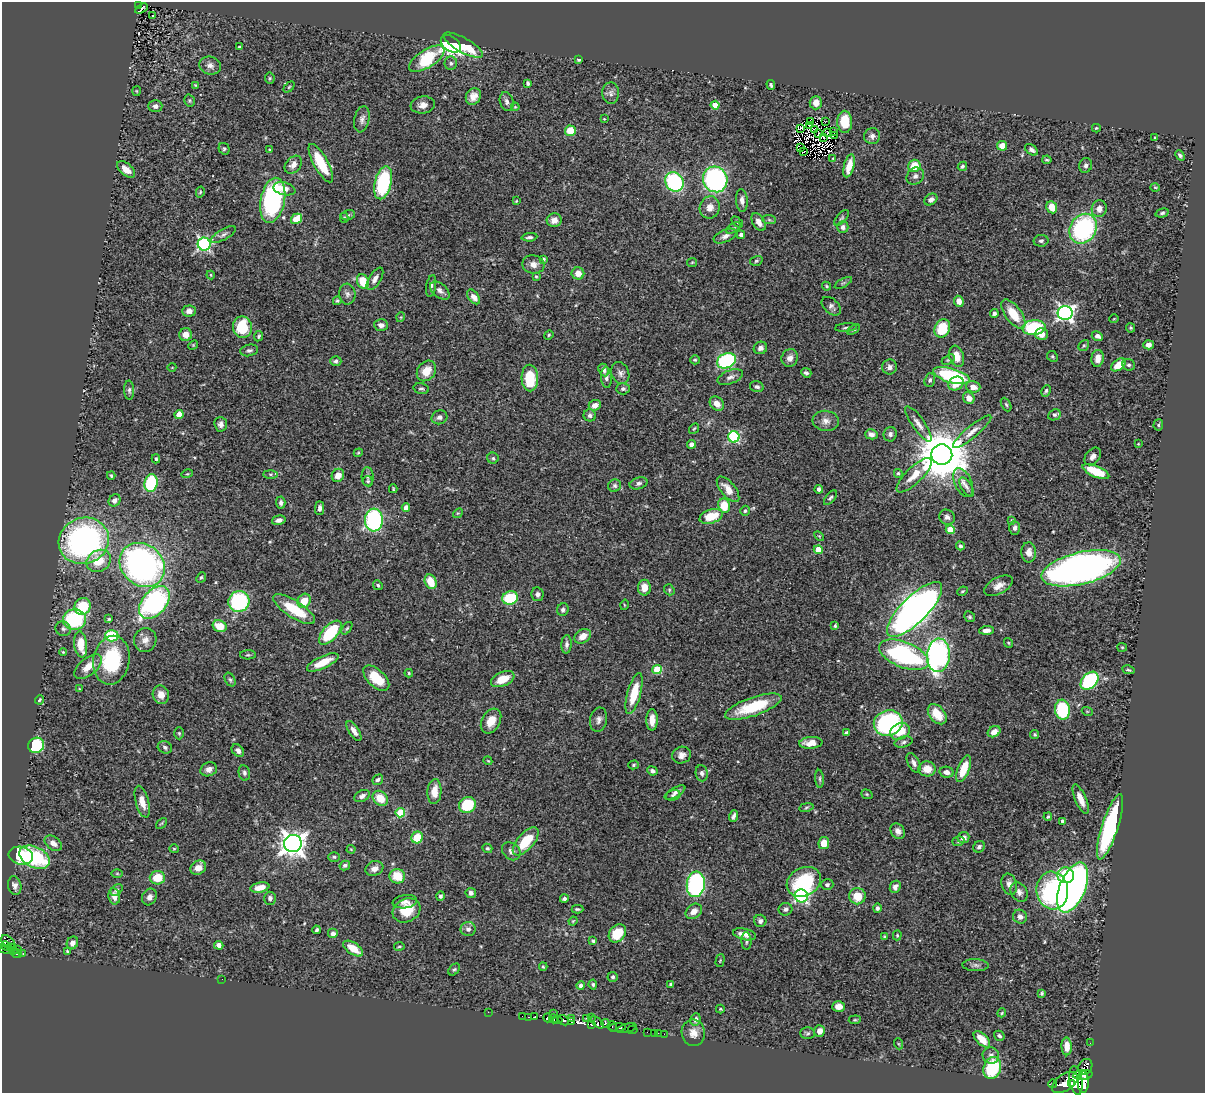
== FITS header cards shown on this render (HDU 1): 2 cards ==
NAXIS1  =                 1203
NAXIS2  =                 1091

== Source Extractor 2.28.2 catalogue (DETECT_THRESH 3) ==
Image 1203 x 1091 px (HDU 1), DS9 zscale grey, 1 PNG px = 1 image px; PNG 1207 x 1095 px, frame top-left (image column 1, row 1091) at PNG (2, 2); each listed source drawn as its Kron ellipse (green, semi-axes under 4 px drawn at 4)
Background 0.628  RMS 0.022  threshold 0.0662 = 3 sigma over >= 5 px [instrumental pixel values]
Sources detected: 459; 8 with non-positive FLUX_AUTO (blend fragments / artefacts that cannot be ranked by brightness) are neither listed nor drawn; the other 451 listed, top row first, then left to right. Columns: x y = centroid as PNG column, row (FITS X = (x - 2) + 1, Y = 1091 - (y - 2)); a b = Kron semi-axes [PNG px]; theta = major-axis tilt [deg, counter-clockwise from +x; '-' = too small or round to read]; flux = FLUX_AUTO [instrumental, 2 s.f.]
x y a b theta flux
139 5 4 3 - 25
141 8 7 4 31 12
152 16 3 2 - 2.2
451 44 11 7 -36 210
463 45 22 7 -29 39
239 47 3 3 - 1.6
427 59 20 9 32 83
579 59 4 3 - 3.5
451 63 7 6 - 3.7
210 65 11 9 -14 8.4
270 78 5 5 - 2.2
528 83 4 3 - 2.8
195 85 4 4 - 1.3
771 85 5 3 - 2.9
289 87 6 4 45 1.8
137 91 5 3 - 1.2
611 93 11 8 -88 6.6
473 96 8 7 - 10
189 101 6 5 - 2.2
507 101 10 6 -73 6
816 103 6 6 - 12
423 105 12 8 8 9.3
715 105 4 4 - 29
155 106 7 6 - 5.7
515 107 4 3 - 1.4
362 119 13 7 78 7.1
604 119 3 3 - 1.1
811 121 3 2 - 2.5
825 122 2 2 - 0.93
845 122 11 7 -90 34
810 126 3 2 - 1
800 128 3 2 - 1.7
1096 128 4 3 - 1.6
815 129 2 2 - 1.3
570 131 5 5 - 32
833 132 2 2 - 1.9
827 133 3 2 - 2
818 134 4 2 - 2.7
834 135 2 2 - 1200
872 136 8 8 - 5.8
823 137 3 2 - 1.3
1155 138 4 3 - 1.6
1002 146 5 5 - 18
801 147 3 3 - 1.1
224 149 6 5 - 2.4
269 150 4 3 - 1.3
1031 150 7 4 -38 5
804 152 4 2 - 0.46
1180 155 5 4 - 3.3
833 158 4 3 - 1.1
1047 160 4 2 - 1.7
321 163 21 7 -61 56
293 165 10 7 48 11
1086 165 7 6 - 4.6
849 166 12 5 75 22
914 166 6 6 - 34
962 166 5 4 - 3.1
126 169 10 6 -39 11
915 176 9 8 - 6.3
715 179 13 12 - 280
674 182 10 8 -51 150
383 183 17 8 76 130
1155 187 5 3 - 1.4
284 189 11 6 -13 10
200 192 5 4 - 1.8
273 200 23 12 79 220
742 200 11 5 -86 7.6
931 200 7 5 35 5.5
516 201 3 3 - 1.1
710 207 11 10 - 13
1052 207 6 5 - 21
1099 209 8 7 - 9.5
1162 213 7 4 16 2.9
348 215 7 5 15 3.1
344 218 5 4 - 1.8
842 218 9 5 48 3
296 219 6 5 - 28
554 220 7 6 - 11
769 220 7 4 -3 2.7
737 222 6 4 -45 2.1
759 222 10 6 -61 10
843 227 6 5 - 5.7
733 228 8 4 35 3.1
1083 229 15 13 58 200
223 235 14 5 30 5.3
741 235 4 4 - 5.1
725 236 12 6 24 6.9
529 237 8 3 5 3.3
1041 241 7 5 9 3.7
204 244 6 6 - 280
543 259 4 4 - 2.4
756 261 6 4 17 2.3
692 262 5 4 - 1.6
533 264 11 9 -10 9.9
578 273 6 6 - 15
211 275 4 4 - 1.5
536 276 4 3 - 1.4
375 279 13 6 58 7.2
363 281 7 6 - 30
843 283 10 3 29 2.2
431 286 11 5 81 4.4
827 286 4 3 - 1.7
440 291 11 7 -42 6.9
347 294 10 8 -83 6.1
474 297 8 5 -53 9.6
337 301 4 4 - 2.3
959 301 5 4 - 9.9
831 306 11 7 -42 5.2
189 311 7 5 3 7.4
994 313 4 4 - 3.8
1065 313 7 7 - 450
1013 314 17 8 -53 33
401 317 5 3 - 1.3
1114 319 5 3 - 1.1
381 325 7 6 - 6.7
242 327 11 9 -80 69
846 327 11 3 5 3.1
942 328 9 7 67 51
1034 328 12 7 5 110
1130 328 4 4 - 1.7
853 329 7 4 34 2.5
1042 334 6 6 - 11
186 335 6 6 - 13
549 335 5 4 - 1.6
259 336 5 4 - 2.1
1097 336 6 4 -24 5.8
193 345 5 4 - 1.6
1084 345 6 5 - 2
1148 345 5 4 - 6.1
760 348 7 6 - 5.6
249 350 9 5 11 4
957 356 11 7 -72 21
1052 356 6 5 - 2.1
790 358 9 8 - 8.9
1098 358 8 6 83 15
695 360 4 4 - 2
948 360 7 4 30 2.7
336 361 5 5 - 3.6
726 361 10 7 23 190
1118 365 8 5 39 23
1129 365 6 5 - 3
172 367 4 3 - 0.97
890 367 7 7 - 6.2
604 370 6 5 - 5.3
426 371 11 8 52 24
620 373 11 8 -67 7.2
806 373 5 4 - 3.4
951 376 19 7 -16 140
606 377 11 5 -86 5.3
730 377 13 6 21 6.7
530 378 13 8 -88 55
930 380 7 5 69 3.9
956 384 8 6 31 19
757 387 7 5 -14 4.4
973 387 7 5 -16 13
421 388 7 5 -14 3.4
623 389 7 5 1 3.7
129 390 10 5 -87 3.7
1046 391 6 4 62 3.1
969 398 6 5 - 12
717 404 8 6 -49 13
595 405 6 5 - 10
1006 405 7 4 -62 2.7
179 415 4 4 - 23
590 415 6 6 - 4.4
1054 415 7 5 24 3.8
439 417 8 7 - 6
826 421 13 10 -6 10
221 424 7 6 - 5.8
918 424 21 6 -55 11
1158 425 6 5 - 2.4
694 429 6 3 52 1.7
972 432 24 6 39 12
871 434 6 5 - 7.5
890 434 7 6 - 4.7
734 437 6 5 - 160
691 444 5 4 - 5.7
1138 444 4 3 - 1.1
358 453 4 3 - 1.4
942 455 10 10 - 8600
1093 456 10 6 51 6.6
493 458 5 5 - 2.8
156 459 4 3 - 2.2
1096 471 14 5 -23 48
898 473 4 4 - 2.5
187 474 6 3 17 1.8
270 474 7 4 -1 2.6
111 475 4 3 - 2
338 475 7 6 - 13
914 475 23 8 44 20
368 477 9 6 -87 4.2
368 481 5 5 - 2.3
963 482 15 8 -65 11
151 483 9 6 81 110
638 483 9 6 16 4.9
615 486 6 6 - 3.2
966 487 11 5 -59 5.2
393 489 4 3 - 1.8
728 489 15 7 -51 18
819 489 4 4 - 4.1
830 498 8 4 50 3
115 500 6 5 - 7.3
281 503 6 4 -87 4.2
724 506 7 6 - 33
320 508 7 4 90 5.4
406 508 4 4 - 13
745 511 5 4 - 2.4
458 513 5 4 - 1.9
711 516 12 7 19 37
947 517 8 7 - 5.8
279 520 7 4 14 6.9
374 520 11 9 86 220
1012 520 4 4 - 1.5
1015 528 7 5 -88 4.6
950 530 4 4 - 32
819 536 6 3 -44 1.6
84 541 25 23 22 410
960 546 4 4 - 4.3
818 550 4 4 - 27
1029 552 10 7 -87 10
99 561 13 10 31 31
142 565 24 20 -40 530
1081 568 41 16 13 880
201 577 6 4 48 2.2
431 582 7 5 -69 27
378 585 5 4 - 2.7
999 586 16 8 28 12
644 588 8 6 89 16
669 590 6 5 - 2.1
962 591 5 3 - 1.8
537 594 7 6 - 4.7
510 598 8 6 14 59
239 601 11 10 - 140
304 601 7 6 - 25
154 602 19 12 50 260
624 605 5 3 - 1.3
83 606 8 8 - 48
294 609 24 8 -33 54
915 609 36 13 45 1100
563 610 6 5 - 3.9
970 617 6 5 - 2.6
109 619 3 3 - 1.8
74 620 11 10 - 130
220 626 7 6 - 27
835 626 4 3 - 2.3
347 628 7 3 54 2.1
63 629 8 7 - 4
986 630 7 4 3 7
330 633 15 7 48 89
112 636 7 6 - 70
583 636 9 6 32 14
145 640 12 11 - 10
1008 643 5 3 - 1.5
81 644 13 6 -83 32
567 644 9 5 87 5.1
1122 647 5 4 - 1.7
63 652 4 3 - 1.4
248 655 8 4 0 2.4
904 655 26 12 -22 240
938 655 17 11 86 390
111 660 24 18 80 100
323 662 17 6 25 26
88 666 16 8 40 21
657 670 5 4 - 62
1128 670 6 3 -12 2
409 673 4 3 - 1.5
376 678 16 8 -43 39
503 679 12 7 23 25
230 680 7 5 -62 3.2
1090 681 10 7 46 150
79 689 3 3 - 1.3
634 693 21 6 75 42
161 695 9 8 - 13
39 700 5 3 - 1.6
753 707 30 9 19 65
1062 710 10 7 -83 89
1087 711 5 3 - 1.5
937 714 12 7 -50 30
599 720 12 8 79 7.1
652 720 11 5 -90 13
491 721 13 9 60 19
888 723 14 12 19 240
354 731 11 5 -57 8.2
900 731 10 8 25 32
994 732 7 5 30 11
179 733 6 5 - 2.1
846 733 4 4 - 5
1035 734 4 4 - 2
904 742 9 5 16 4
811 743 11 5 4 17
36 745 8 7 - 82
165 747 7 6 - 4.3
238 751 7 5 -47 6.1
681 755 9 8 - 8.8
488 761 4 3 - 1.2
914 763 10 5 -63 5.9
633 765 5 4 - 2
209 769 8 7 - 8
927 769 8 7 - 22
964 769 14 6 69 37
652 771 5 4 - 4.4
946 772 7 5 -11 8.5
244 773 8 5 -77 3.6
702 773 8 6 -84 4.8
820 779 9 3 -86 2.6
378 780 6 4 33 3.6
434 792 12 7 87 21
675 792 11 4 31 6.3
867 794 6 4 -21 1.9
673 795 7 5 17 3.5
362 796 8 5 29 5
380 798 8 6 -44 25
1081 799 16 5 -67 16
142 802 16 6 -75 15
467 805 9 7 34 60
806 807 7 3 10 2.2
400 813 5 5 - 67
733 816 6 3 70 4.5
1048 817 4 3 - 1.8
1062 821 4 3 - 3.6
161 823 6 3 45 1.7
1110 827 34 8 72 210
898 831 8 6 -49 6.9
417 837 6 5 - 36
963 838 6 5 - 7.6
526 841 17 8 49 50
958 841 6 5 - 2.5
53 843 9 6 -38 8.9
293 843 9 8 - 1400
824 843 6 5 - 17
979 847 6 5 - 4.7
487 848 5 4 - 2.7
174 849 5 4 - 1.6
351 849 4 4 - 1.5
511 851 10 8 -40 5.9
21 856 12 9 -12 88
34 857 16 10 -26 110
334 857 6 5 - 2.5
345 865 5 4 - 3.3
198 868 8 6 35 13
374 868 9 7 20 8.7
117 873 6 4 -1 1.8
1066 875 8 8 - 77
397 876 8 7 - 33
157 878 7 7 - 33
804 882 18 14 28 100
696 884 13 9 84 290
1009 884 11 7 -75 8.2
827 885 6 5 - 3.6
15 886 9 6 -78 5.9
260 887 9 5 11 15
895 887 6 5 - 5.8
1073 887 26 13 68 520
117 890 7 5 40 3.2
1052 891 19 16 -83 220
1019 892 10 7 -57 7.1
471 893 5 5 - 4.7
114 896 8 5 -80 12
440 896 5 4 - 3.6
801 896 7 6 - 260
857 896 8 8 - 29
149 897 9 7 62 6.5
270 898 6 6 - 4.3
564 899 4 4 - 3.7
405 902 12 6 8 6.8
877 908 5 4 - 3.7
577 909 6 3 -1 2.6
785 909 7 6 - 4.2
407 910 14 11 28 34
694 911 9 6 39 10
1020 917 7 6 - 6.8
573 921 4 3 - 1.2
760 921 6 6 - 4.9
468 929 7 7 - 5.5
317 930 4 3 - 2.9
617 933 10 7 49 42
333 934 5 5 - 5.5
745 934 12 5 -14 14
897 935 5 4 - 1.9
885 937 4 3 - 2.1
593 941 4 3 - 2.9
746 941 9 5 -87 3.3
8 942 9 5 -44 97
72 943 6 5 - 8.1
219 945 5 4 - 6.9
7 946 6 3 -40 63
399 946 5 3 - 1.6
12 947 3 2 - 20
5 949 6 2 -15 35
18 949 2 2 - 7
353 949 11 6 -33 25
13 951 4 2 - 1.6
67 951 4 3 - 1.9
17 954 5 3 - 49
23 954 4 3 - 8.6
720 961 6 4 75 1.7
975 965 13 6 -2 5.6
543 967 4 3 - 1.8
454 969 7 5 47 2.4
613 977 5 5 - 2.8
222 979 2 2 - 1.3
593 984 5 4 - 2.6
581 985 4 4 - 4.5
671 985 4 4 - 6.1
1042 993 4 3 - 2.1
839 1006 6 5 - 12
720 1009 4 3 - 1.7
488 1012 2 2 - 3.2
553 1013 2 2 - 19
1002 1013 4 3 - 1.5
522 1016 2 2 - 3.6
529 1017 3 2 - 17
535 1017 3 3 - 77
547 1018 4 3 - 190
586 1018 3 3 - 18
591 1018 2 2 - 12
553 1019 4 2 - 12
571 1019 4 3 - 37
695 1019 6 5 - 6
558 1020 5 3 - 59
563 1020 6 3 -42 160
855 1020 6 4 6 1.8
572 1022 3 2 - 14
597 1023 7 4 -42 67
605 1023 4 3 - 82
591 1025 3 3 - 110
612 1026 5 3 - 59
617 1027 8 4 0 370
627 1028 10 4 14 40
633 1030 5 3 - 16
820 1031 6 5 - 11
647 1032 2 2 - 6.9
654 1033 3 2 - 1.8
658 1033 2 2 - 5.9
693 1033 13 11 -80 14
807 1033 7 6 - 3
664 1034 2 2 - 4.4
999 1036 6 4 -33 4
982 1039 10 5 -44 21
1090 1043 2 2 - 3.6
899 1044 6 3 -70 1.4
1067 1046 9 5 -88 14
991 1055 8 8 - 5.7
1085 1067 8 6 56 88
992 1068 11 8 72 83
1083 1075 9 4 4 480
1076 1081 14 6 -80 960
1065 1082 14 8 34 970
1083 1082 11 5 88 860
1052 1084 4 3 - 80
1072 1084 3 2 - 88
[8 non-positive-flux detections neither listed nor drawn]